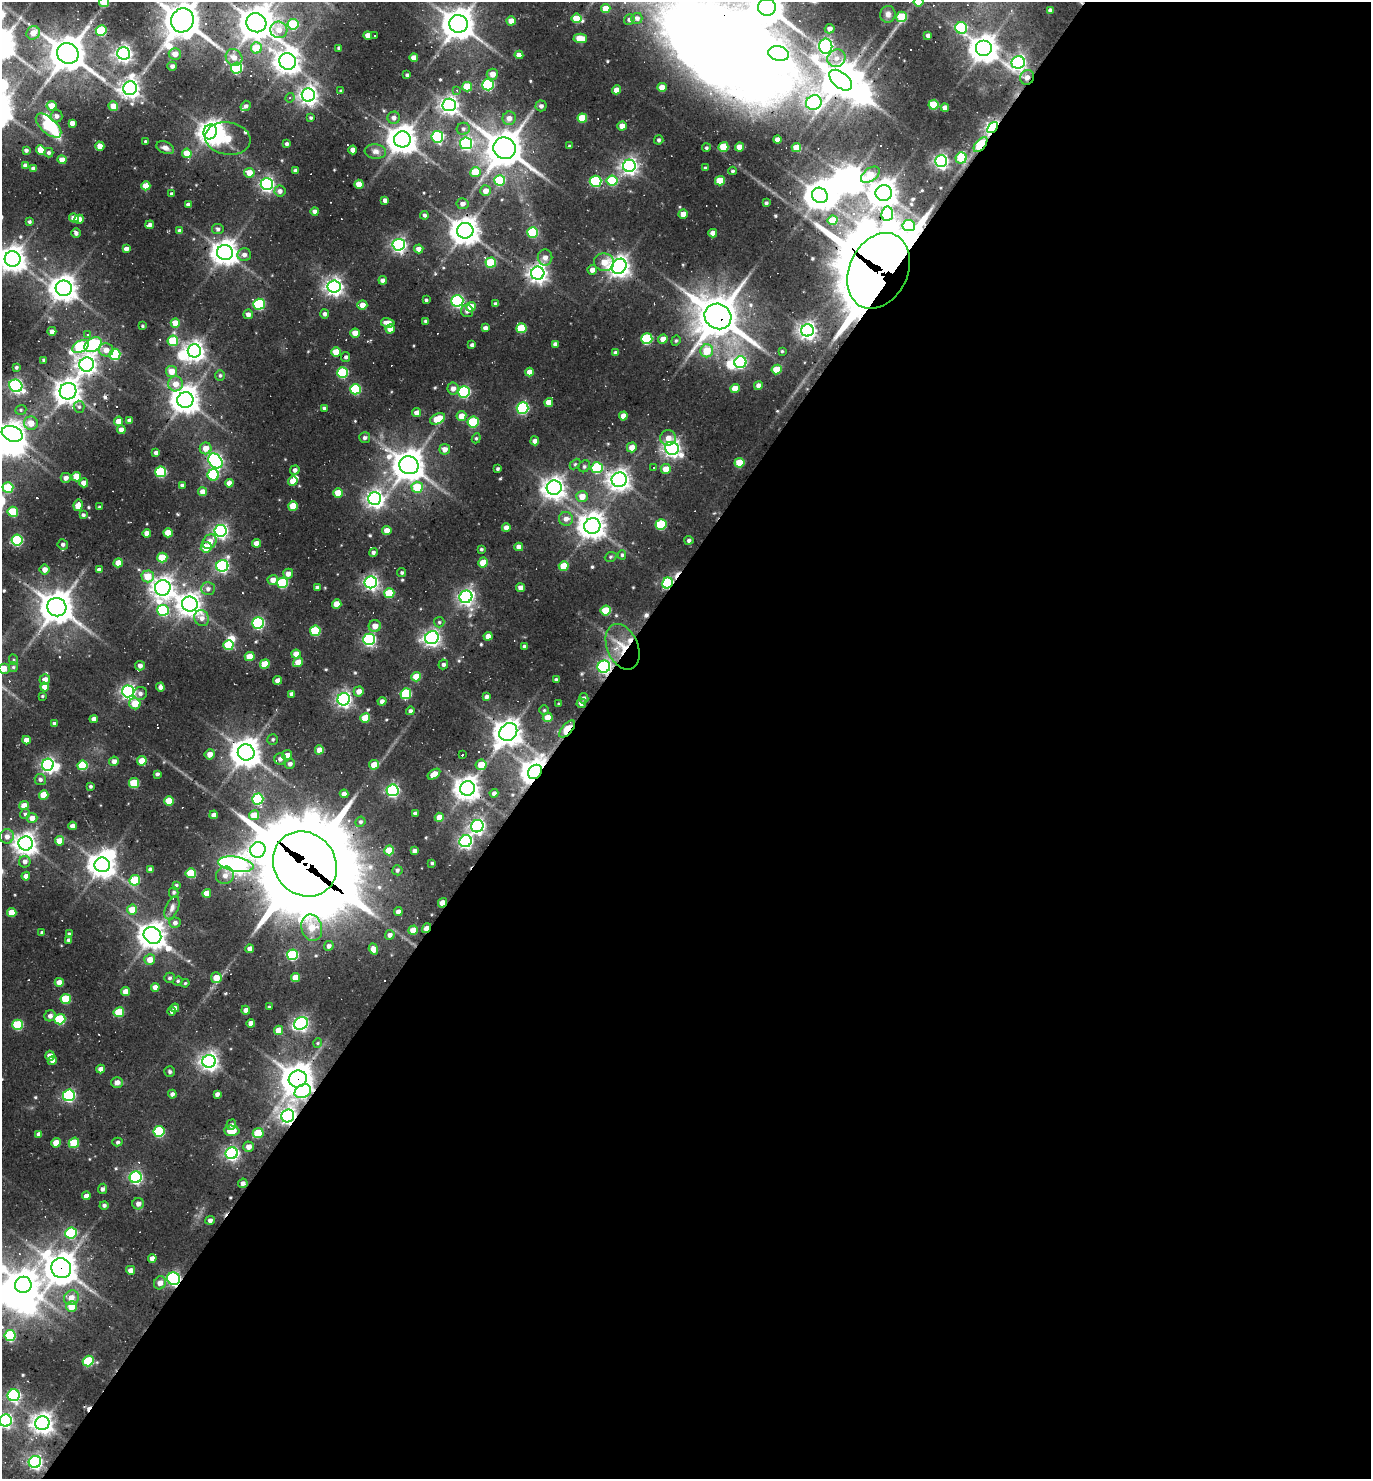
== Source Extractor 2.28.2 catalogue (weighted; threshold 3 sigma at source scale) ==
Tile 12 of 4 x 4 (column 4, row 3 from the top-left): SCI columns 4397-5765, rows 1478-2954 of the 5913 x 5909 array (HDU 1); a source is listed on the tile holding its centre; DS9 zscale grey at full resolution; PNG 1373 x 1481 px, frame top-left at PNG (2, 2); each listed source drawn as its Kron ellipse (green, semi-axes under 4 px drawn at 4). Shown black and unused: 59% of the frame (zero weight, under 3 of 4 exposures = <1% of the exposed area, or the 3 px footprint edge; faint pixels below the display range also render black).
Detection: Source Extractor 2.28.2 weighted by HDU 2 'WHT'; one run over the whole footprint, this tile lists its part. Background 0.141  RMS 0.018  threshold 0.0821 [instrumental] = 3 sigma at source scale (4.5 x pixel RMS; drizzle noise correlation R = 1.50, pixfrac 1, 0.05/0.05 arcsec/px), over >= 5 px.
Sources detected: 554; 17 inside a brighter object's white glare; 15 cosmic-ray / hot-pixel residue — neither listed nor drawn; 5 inside a brighter listed object's ellipse — not listed separately; of the other 517, all 500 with FLUX_AUTO >= 1.95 (the completeness limit of this list) listed and drawn (17 fainter detections not listed), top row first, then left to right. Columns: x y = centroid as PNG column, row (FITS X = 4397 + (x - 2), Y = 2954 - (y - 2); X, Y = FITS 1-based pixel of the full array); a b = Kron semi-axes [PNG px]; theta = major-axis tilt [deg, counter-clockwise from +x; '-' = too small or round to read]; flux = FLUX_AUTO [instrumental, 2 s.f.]
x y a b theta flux
104 2 5 5 - 56
919 2 5 4 - 31
767 7 9 8 - 4000
606 9 4 4 - 23
1050 10 4 3 - 4.5
888 14 8 7 - 7.4
902 17 5 5 - 70
576 18 5 5 - 35
637 18 5 5 - 7.9
629 19 5 5 - 5
182 20 12 11 - 4100
511 21 4 4 - 20
256 23 10 9 - 3400
293 24 5 5 - 65
458 24 9 8 - 3000
961 28 6 6 - 160
830 29 5 4 - 8.8
101 30 5 5 - 86
279 30 8 8 - 17
33 33 7 6 - 20
368 35 4 4 - 14
374 35 3 3 - 7.8
928 35 4 3 - 5
580 38 6 4 -2 35
826 46 7 6 - 440
256 48 5 5 - 40
339 48 4 3 - 4.1
984 49 8 8 - 1800
68 53 11 10 - 4100
123 53 6 6 - 670
175 54 6 5 - 16
779 54 10 7 -13 280
519 55 4 4 - 14
234 57 9 8 - 14
414 58 4 4 - 15
836 58 9 8 - 14
288 61 8 8 - 1500
1018 62 7 6 - 550
172 66 4 4 - 6
236 68 5 5 - 160
492 74 5 5 - 14
407 75 3 3 - 3.1
1027 77 7 7 - 11
841 80 13 7 -40 3400
488 85 6 5 - 190
467 87 5 5 - 41
662 87 4 4 - 23
130 88 7 6 - 890
457 90 4 4 - 2.7
617 90 4 4 - 17
341 91 4 4 - 3
308 95 6 6 - 810
290 98 5 4 - 2.5
814 103 8 7 - 380
449 105 6 6 - 820
933 105 5 5 - 62
52 106 5 5 - 23
113 106 5 4 - 20
246 106 5 4 - 5.5
541 106 5 5 - 5.7
945 108 4 4 - 11
56 116 6 6 - 7
311 118 4 4 - 3.3
394 118 6 6 - 6.9
509 118 7 6 - 12
582 118 5 4 - 44
72 123 4 4 - 8.9
49 126 16 7 -42 96
622 126 4 4 - 14
992 128 6 4 52 500
463 129 6 6 - 4.8
210 132 7 6 - 1100
437 137 6 6 - 190
228 139 23 16 -7 53
402 139 8 8 - 2300
659 140 4 4 - 3.8
777 140 4 4 - 10
145 141 3 3 - 2.1
466 143 6 6 - 320
287 144 4 4 - 4.2
981 144 9 5 49 120
100 146 4 4 - 18
569 146 3 3 - 2
723 147 5 5 - 47
739 147 4 4 - 19
796 147 4 4 - 30
165 148 9 6 -22 6.2
505 148 11 10 - 4300
706 148 4 4 - 3.2
26 150 4 4 - 3.9
41 150 5 4 - 23
353 150 4 4 - 10
375 151 11 7 -6 8.2
49 153 5 4 - 4.2
187 153 5 4 - 30
961 158 6 5 - 49
62 160 4 4 - 17
941 161 6 6 - 480
25 165 4 4 - 6.5
629 166 6 6 - 660
33 168 4 4 - 8
705 168 4 3 - 3
296 171 4 4 - 6.7
733 171 4 3 - 3
475 172 5 5 - 43
249 173 5 5 - 20
870 175 11 6 37 41
500 180 5 5 - 80
596 181 6 5 - 150
612 181 5 5 - 82
720 181 5 4 - 44
267 184 6 6 - 460
359 184 4 4 - 20
146 186 4 4 - 21
280 191 5 5 - 6.4
485 191 5 5 - 14
884 193 8 8 - 1900
172 194 3 3 - 3.4
820 195 8 7 - 2100
385 200 4 4 - 6.1
766 203 3 3 - 2.9
462 204 6 5 - 7.6
188 205 4 3 - 5.2
315 211 4 4 - 6.7
683 214 4 4 - 14
887 214 7 6 - 110
424 215 4 4 - 4.2
74 218 5 4 - 18
79 219 4 4 - 9.4
833 220 5 4 - 29
29 222 4 3 - 3.1
150 225 4 3 - 5.7
909 225 6 5 - 100
218 229 6 5 - 4.4
180 231 4 4 - 6.2
465 231 8 8 - 2100
533 232 5 5 - 81
76 233 5 4 - 5.6
713 233 4 4 - 14
399 245 6 6 - 470
126 249 4 4 - 9.3
419 249 5 4 - 11
225 252 8 7 - 1700
244 255 7 6 - 7.9
545 257 8 7 - 11
13 259 8 7 - 1700
604 262 10 9 - 23
491 263 5 5 - 68
619 266 8 7 - 1200
592 270 5 4 - 9.5
878 271 40 29 65 17000
538 273 6 6 - 900
383 280 4 4 - 7.8
334 287 6 6 - 760
64 288 8 7 - 1700
426 300 4 3 - 2.1
457 301 6 5 - 290
259 304 5 5 - 150
496 304 4 3 - 5
362 305 5 5 - 15
471 307 5 5 - 24
467 311 6 6 - 5.7
248 314 5 5 - 7.3
325 314 4 4 - 5.2
718 316 14 12 -32 5700
426 321 3 3 - 3.8
175 323 4 4 - 24
388 323 7 4 -12 15
143 326 3 3 - 1.9
485 328 4 4 - 7
521 328 5 5 - 60
390 329 4 4 - 10
807 330 6 6 - 790
52 331 4 4 - 7.4
355 333 4 4 - 20
87 335 3 3 - 7.1
647 339 6 5 - 120
663 339 5 4 - 14
173 341 5 5 - 62
676 341 5 4 - 2.9
555 344 4 4 - 6.9
93 345 9 6 32 220
472 345 4 4 - 5.9
80 347 9 5 30 130
106 350 7 6 - 14
194 351 6 6 - 990
707 351 6 6 - 36
782 351 3 3 - 2.1
336 352 5 4 - 32
616 353 4 4 - 5.2
115 354 5 5 - 130
346 357 5 4 - 3.7
44 360 4 4 - 3.6
740 362 6 6 - 200
87 364 7 7 - 940
16 367 4 4 - 3.2
776 369 5 4 - 37
171 371 5 5 - 18
342 372 5 5 - 110
529 372 4 4 - 14
220 375 5 4 - 3.2
176 384 7 7 - 17
16 386 7 6 - 390
758 386 4 4 - 9.7
735 388 5 4 - 25
355 389 5 5 - 120
453 389 6 5 - 8.9
68 391 8 8 - 1500
464 392 6 5 - 210
185 400 8 8 - 2000
549 402 4 4 - 19
79 407 6 5 - 4.3
324 408 4 4 - 3.6
522 408 6 5 - 240
21 410 6 4 21 3.1
417 413 4 4 - 13
461 416 5 5 - 21
623 416 4 4 - 14
437 419 8 5 25 33
118 421 5 4 - 15
130 421 4 4 - 8.2
473 422 6 5 - 88
31 423 7 6 - 19
121 430 4 4 - 11
12 434 11 7 -21 1500
365 438 5 5 - 5.2
476 438 5 4 - 2.6
668 438 8 7 - 12
535 441 4 4 - 6.8
632 447 5 4 - 15
206 448 6 6 - 16
672 448 7 6 - 690
445 449 5 5 - 11
156 453 4 3 - 5.3
215 461 8 6 -50 480
739 463 5 5 - 41
575 464 6 4 45 2.4
409 465 10 9 - 2700
584 466 6 5 - 3.9
597 468 6 5 - 110
654 468 3 3 - 13
498 469 3 3 - 3
666 469 5 5 - 22
295 470 5 4 - 5.7
161 472 5 5 - 120
213 475 5 5 - 100
76 477 5 4 - 27
66 478 5 5 - 7.7
619 480 7 7 - 1000
293 481 5 4 - 20
84 483 4 4 - 16
229 483 4 4 - 11
182 485 4 4 - 4
417 487 5 5 - 52
8 488 5 5 - 79
554 488 7 7 - 1200
203 492 4 4 - 16
338 493 5 4 - 29
582 496 6 5 - 17
375 499 6 6 - 720
78 505 6 4 78 30
293 506 5 5 - 35
99 507 3 3 - 2.2
13 512 5 5 - 65
83 515 4 3 - 3.4
566 519 7 7 - 9.5
661 524 5 5 - 97
592 526 8 8 - 1700
506 528 4 4 - 11
221 531 6 6 - 460
387 531 4 4 - 16
147 533 4 4 - 13
168 533 5 4 - 34
17 540 5 5 - 150
689 540 4 4 - 4.5
210 542 8 6 49 18
256 543 4 4 - 13
63 544 5 5 - 5
206 547 5 5 - 27
519 547 4 4 - 12
481 549 3 3 - 2.7
373 552 4 4 - 4.6
622 555 4 4 - 3.3
162 557 5 5 - 47
611 557 6 4 22 3.1
118 563 5 4 - 18
483 563 5 4 - 33
222 566 6 6 - 310
564 566 5 4 - 33
45 569 5 5 - 11
99 570 4 4 - 7.2
402 572 4 4 - 3
288 574 5 5 - 9.4
148 576 6 6 - 27
273 580 5 5 - 12
371 582 6 6 - 470
282 583 5 5 - 110
667 583 6 5 - 150
317 587 4 3 - 5.7
163 588 8 7 - 1200
521 588 4 4 - 13
208 589 7 6 - 6.5
389 593 5 5 - 55
466 597 6 6 - 560
190 604 8 7 - 1400
337 604 5 4 - 26
57 607 9 9 - 3200
163 610 6 5 - 120
606 610 5 5 - 53
202 618 8 7 - 9.3
439 622 5 5 - 3
258 623 6 5 - 230
375 626 6 6 - 14
315 631 5 5 - 88
488 636 4 4 - 14
432 638 7 6 - 620
369 639 6 6 - 330
228 645 5 5 - 53
524 646 4 3 - 3.4
623 647 24 15 -67 47
296 654 4 4 - 16
250 657 5 4 - 26
14 660 5 3 - 2
298 662 5 4 - 22
265 664 5 4 - 38
443 664 5 4 - 3.8
140 666 5 5 - 7.2
13 667 5 5 - 2.8
604 667 6 6 - 320
3 668 5 5 - 20
416 677 5 4 - 34
45 680 5 5 - 13
278 680 4 4 - 11
556 680 3 3 - 4.6
45 687 4 4 - 16
160 687 4 4 - 6.3
128 691 6 6 - 490
359 691 5 5 - 12
140 693 7 6 - 6.2
292 694 4 4 - 7.8
406 694 5 5 - 110
42 696 3 3 - 2
486 697 4 4 - 5.4
584 698 5 4 - 5.1
344 699 6 6 - 560
382 701 4 4 - 7.1
581 703 5 4 - 6.8
135 704 6 5 - 27
559 704 4 3 - 2
544 710 5 5 - 2.4
410 711 4 4 - 4.1
365 718 5 4 - 34
548 718 5 4 - 21
94 719 4 4 - 10
55 724 4 4 - 5.7
567 729 10 5 49 59
508 732 10 8 42 1900
273 739 5 5 - 2.8
26 740 4 4 - 13
319 750 4 4 - 17
246 752 8 8 - 2400
210 754 5 5 - 12
462 754 3 3 - 7.5
287 755 5 5 - 8.5
280 759 6 5 - 6.8
114 761 5 4 - 8.8
142 761 5 4 - 27
290 764 5 5 - 5.8
48 765 6 6 - 480
83 765 5 5 - 76
374 765 5 5 - 22
481 765 5 5 - 27
535 772 8 6 48 1800
157 774 3 3 - 4.3
434 774 7 4 34 15
40 779 5 5 - 4.5
134 783 5 5 - 56
90 786 3 3 - 3.2
467 788 7 7 - 1500
392 790 6 5 - 300
494 793 4 4 - 5.3
344 794 4 4 - 8.7
44 795 5 4 - 31
258 799 6 5 - 140
169 801 5 4 - 42
24 806 4 4 - 22
415 813 4 3 - 4.2
25 814 5 5 - 3.1
214 815 4 4 - 10
254 815 5 5 - 28
439 817 4 4 - 13
32 818 5 5 - 12
360 822 5 5 - 3.6
72 826 4 4 - 9.7
477 826 6 6 - 480
7 836 7 7 - 10
59 841 4 4 - 20
466 841 6 6 - 380
26 843 7 7 - 1200
258 850 8 7 - 500
389 850 5 5 - 38
415 851 4 4 - 6.9
25 862 6 5 - 6.7
432 863 3 3 - 2.5
236 864 18 7 -9 1000
305 864 34 30 -50 28000
102 865 8 7 - 1700
150 869 4 4 - 6.2
397 870 5 5 - 3.8
191 873 5 5 - 57
225 875 9 8 - 10
26 876 4 4 - 8.4
135 880 5 5 - 73
176 885 4 4 - 3
174 892 5 5 - 2.8
207 893 4 4 - 19
442 903 5 4 - 16
172 908 12 6 68 8
132 910 5 5 - 29
12 912 5 4 - 26
398 912 4 4 - 8.8
175 923 6 5 - 6.1
312 928 13 10 -75 28
426 928 5 3 - 29
413 930 5 4 - 23
42 932 3 3 - 2.1
69 934 4 3 - 2.8
152 935 9 8 - 1900
390 935 5 4 - 6.5
69 940 4 4 - 5.8
329 946 5 4 - 5.8
250 949 4 4 - 9.1
373 949 5 4 - 24
292 955 5 5 - 140
150 959 5 5 - 17
295 977 4 4 - 24
170 978 5 5 - 3.8
216 978 5 5 - 22
178 981 5 4 - 2.4
59 982 4 4 - 14
185 983 4 4 - 2.2
155 987 4 4 - 11
126 992 4 4 - 18
66 999 5 5 - 62
269 1007 4 3 - 2.6
175 1008 4 4 - 6.7
246 1010 4 4 - 8.4
172 1011 4 4 - 4
119 1012 5 5 - 56
50 1016 6 5 - 7
60 1019 5 5 - 92
251 1023 4 4 - 8.9
301 1023 7 6 - 470
18 1025 5 5 - 95
278 1030 5 4 - 24
318 1043 5 4 - 2
50 1056 5 4 - 16
52 1061 5 4 - 8.4
209 1061 6 6 - 830
101 1069 4 4 - 9.7
170 1072 5 5 - 3.1
298 1079 9 8 - 2900
117 1082 6 5 - 9.9
303 1091 8 6 27 230
172 1094 4 4 - 5.5
217 1094 4 4 - 5.7
69 1095 6 5 - 250
288 1116 7 6 - 630
231 1125 5 5 - 4.9
159 1131 5 5 - 140
232 1131 8 5 -3 33
258 1133 5 5 - 43
39 1134 4 4 - 7.1
117 1142 5 4 - 3.1
56 1143 5 4 - 27
74 1143 5 5 - 61
249 1147 5 5 - 12
232 1153 6 6 - 370
136 1177 6 6 - 310
243 1183 5 4 - 6.4
102 1189 5 4 - 5.6
86 1196 4 4 - 9.4
138 1204 6 5 - 8.7
104 1205 4 4 - 4.6
210 1220 5 4 - 5.8
71 1233 6 5 - 120
152 1258 4 4 - 9.8
61 1268 10 9 - 3100
131 1270 4 4 - 11
174 1279 6 6 - 360
160 1283 6 6 - 11
23 1285 8 8 - 2300
71 1298 7 7 - 15
72 1306 5 5 - 34
10 1336 5 5 - 120
88 1361 5 5 - 98
14 1395 6 6 - 310
6 1420 6 6 - 380
42 1423 7 7 - 1200
35 1462 6 6 - 460
Overlapping masked pixels (flux is a lower limit): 20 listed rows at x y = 1027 77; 841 80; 52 106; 992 128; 981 144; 878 271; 718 316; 667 583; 623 647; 604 667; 567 729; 535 772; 305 864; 442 903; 426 928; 298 1079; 303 1091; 288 1116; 61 1268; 174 1279
Isophote crosses this tile's border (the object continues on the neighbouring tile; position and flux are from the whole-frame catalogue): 9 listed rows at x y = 104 2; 919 2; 767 7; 182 20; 13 259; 12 434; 3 668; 10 1336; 6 1420